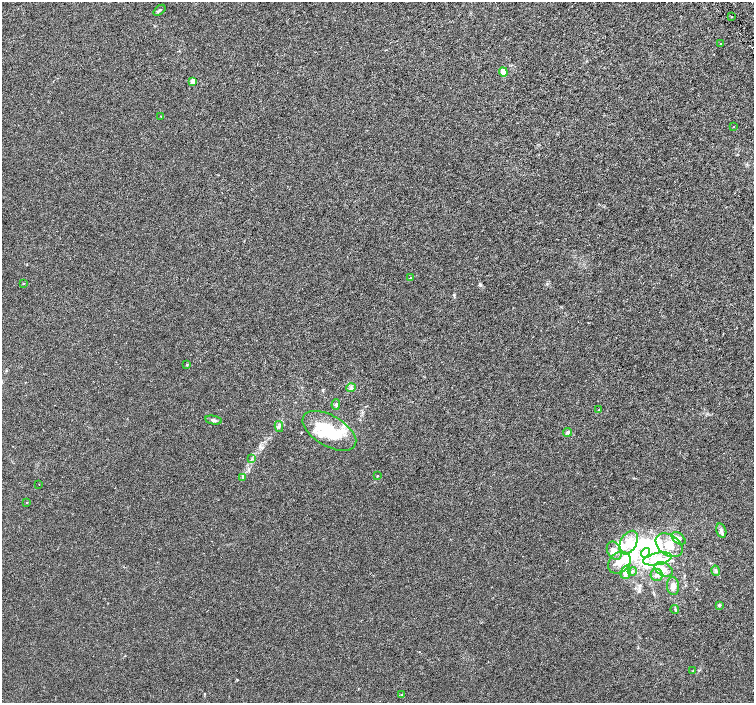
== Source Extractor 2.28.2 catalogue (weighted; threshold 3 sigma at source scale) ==
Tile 10 of 4 x 4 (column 2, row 3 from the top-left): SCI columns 1509-3011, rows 1602-3002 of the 6018 x 5941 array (HDU 1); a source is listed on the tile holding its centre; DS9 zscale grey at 2 x 2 block average (1 PNG px = mean of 2 x 2 image px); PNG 756 x 705 px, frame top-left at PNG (2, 2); each listed source drawn as its Kron ellipse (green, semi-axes under 4 px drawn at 4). Shown black and unused: <1% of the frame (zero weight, under 3 of 6 exposures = <1% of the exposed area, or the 3 px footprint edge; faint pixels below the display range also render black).
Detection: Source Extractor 2.28.2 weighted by HDU 2 'WHT'; one run over the whole footprint, this tile lists its part. Background 0.00109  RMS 0.0016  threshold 0.00665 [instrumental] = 3 sigma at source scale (4.09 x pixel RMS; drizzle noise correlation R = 1.36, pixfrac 0.8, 0.0396/0.0396 arcsec/px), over >= 5 px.
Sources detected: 56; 5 inside a brighter object's white glare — neither listed nor drawn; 11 inside a brighter listed object's ellipse — not listed separately; the other 40 listed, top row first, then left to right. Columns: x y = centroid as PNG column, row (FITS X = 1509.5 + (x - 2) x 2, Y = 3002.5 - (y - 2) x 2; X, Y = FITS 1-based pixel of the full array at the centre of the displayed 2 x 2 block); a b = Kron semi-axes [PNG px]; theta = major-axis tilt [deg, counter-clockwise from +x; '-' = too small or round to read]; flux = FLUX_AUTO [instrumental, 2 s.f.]
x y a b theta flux
160 10 7 2 38 0.47
732 17 2 2 - 0.42
721 43 2 2 - 0.22
503 72 4 4 - 2.9
193 81 2 2 - 4.9
161 116 2 2 - 0.17
734 126 2 2 - 0.15
410 278 2 2 - 0.21
23 284 3 2 - 0.3
187 365 3 3 - 0.26
351 388 5 3 - 0.54
336 404 5 4 - 0.53
599 409 3 2 - 0.21
213 420 8 3 -11 0.84
279 427 5 3 - 0.48
329 431 30 15 -30 15
568 432 4 4 - 0.71
252 459 4 2 - 0.4
377 476 3 2 - 0.18
243 477 3 2 - 0.31
39 484 2 2 - 0.12
27 502 2 2 - 0.18
721 531 7 5 -76 0.91
679 538 8 5 -36 1.2
629 543 12 8 62 5.4
669 545 15 10 -35 5.7
614 551 9 7 -62 2.3
646 553 5 4 - 33
658 559 15 6 12 3.9
619 563 12 10 44 4.1
664 569 10 6 -27 2.1
632 571 4 2 - 0.32
716 571 5 3 - 0.6
626 572 7 5 73 1.6
657 575 6 6 - 1.3
673 586 9 6 -84 2
719 605 4 4 - 0.42
675 609 4 3 - 0.32
693 671 3 2 - 0.15
402 695 3 3 - 0.26
Diffuse or blended objects may show on this block-average render without a row.